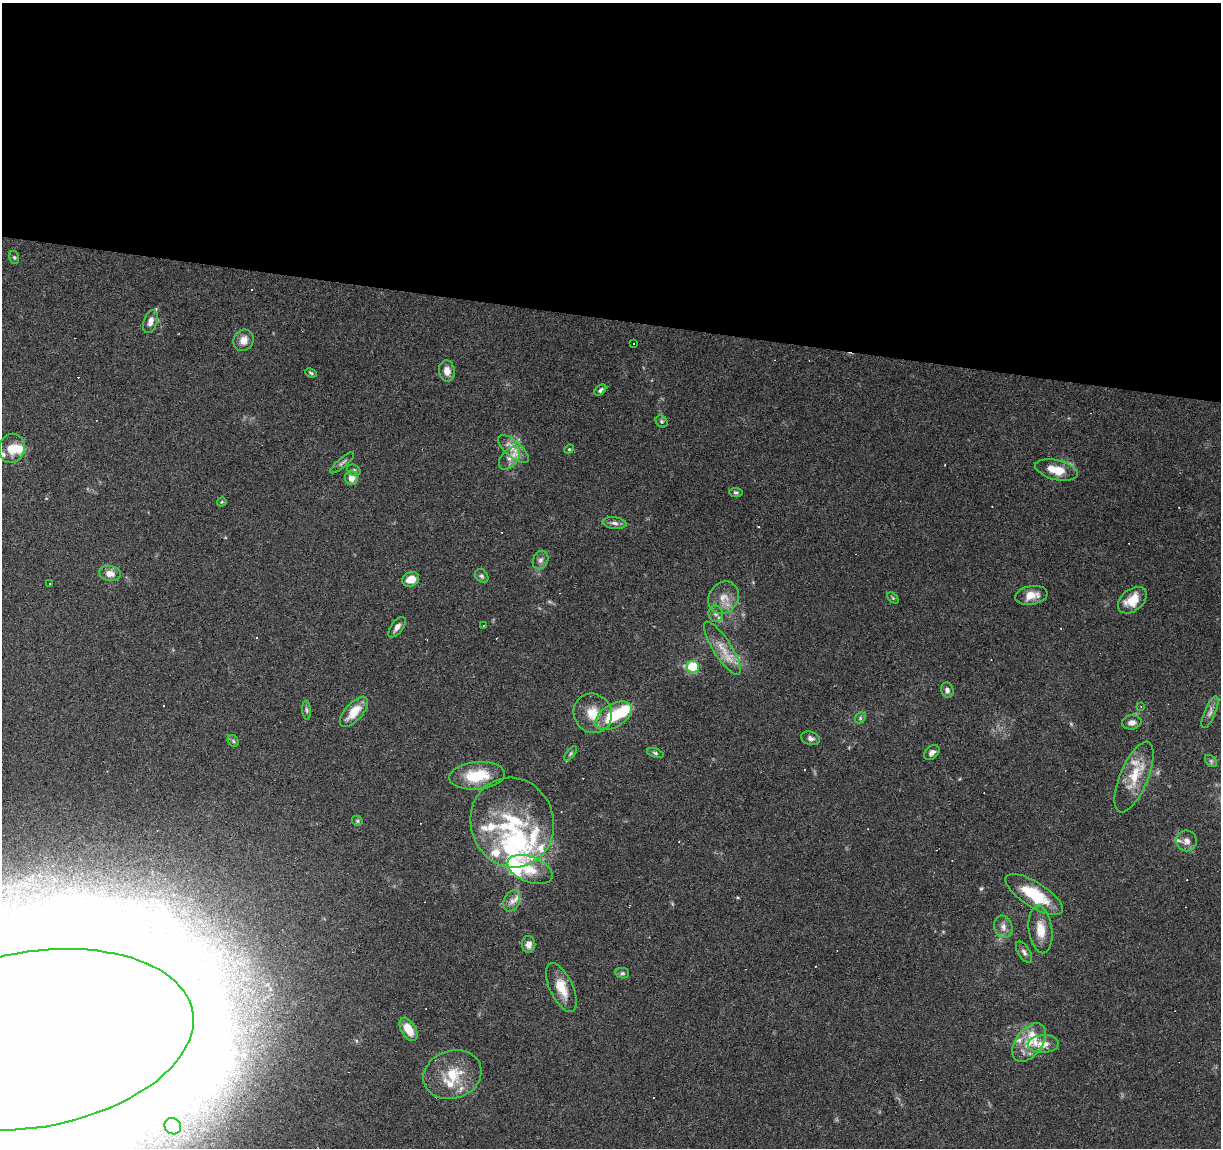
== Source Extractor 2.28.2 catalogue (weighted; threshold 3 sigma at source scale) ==
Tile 3 of 4 x 4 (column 3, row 1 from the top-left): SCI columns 2447-3665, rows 3723-4868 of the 4885 x 5090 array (HDU 1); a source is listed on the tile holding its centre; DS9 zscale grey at full resolution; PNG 1223 x 1150 px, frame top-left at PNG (2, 3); each listed source drawn as its Kron ellipse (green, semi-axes under 4 px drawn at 4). Shown black and unused: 28% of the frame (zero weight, under 3 of 6 exposures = <1% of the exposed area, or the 3 px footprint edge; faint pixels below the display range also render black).
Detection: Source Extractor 2.28.2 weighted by HDU 2 'WHT'; one run over the whole footprint, this tile lists its part. Background 0.0705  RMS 0.0045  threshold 0.0185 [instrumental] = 3 sigma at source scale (4.09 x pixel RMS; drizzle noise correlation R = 1.36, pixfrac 0.8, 0.0396/0.0396 arcsec/px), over >= 5 px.
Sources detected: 137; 4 too faint to see at this stretch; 19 inside a brighter object's white glare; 31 cosmic-ray / hot-pixel residue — neither listed nor drawn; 15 inside a brighter listed object's ellipse — not listed separately; the other 68 listed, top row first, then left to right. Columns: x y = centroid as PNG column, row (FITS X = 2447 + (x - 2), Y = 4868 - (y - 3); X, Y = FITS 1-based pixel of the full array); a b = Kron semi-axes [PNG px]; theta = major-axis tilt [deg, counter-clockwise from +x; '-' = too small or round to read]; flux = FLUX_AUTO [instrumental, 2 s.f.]
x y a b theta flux
14 257 6 5 - 0.63
150 321 12 6 72 3
244 340 11 9 57 3.5
634 344 2 2 - 0.33
447 371 10 8 -82 3.2
311 373 6 4 -23 0.61
600 390 7 4 40 1
662 421 6 5 - 0.75
12 448 15 13 72 6.3
513 449 19 8 -41 4.6
569 449 5 4 - 0.47
509 458 13 8 49 3
342 463 15 4 41 1.3
354 470 7 5 -21 0.81
1056 470 22 9 -14 8.6
351 478 7 6 - 3.6
736 492 6 4 -6 0.73
222 502 5 4 - 0.47
614 523 12 5 -7 1.7
540 560 9 7 65 1.9
110 573 11 7 -11 3.7
482 576 7 6 - 1
411 579 9 7 24 5.1
50 583 2 2 - 0.27
1031 595 16 9 10 5.1
724 598 17 14 53 5.6
893 598 7 4 -45 0.59
1132 600 16 11 39 8.6
716 614 8 7 - 1.3
483 625 3 2 - 0.34
397 627 12 6 54 2.1
722 648 31 9 -57 7.4
693 667 6 6 - 24
947 690 8 6 -75 1.4
1141 706 3 2 - 0.26
306 710 9 4 -85 0.87
354 712 19 8 48 7.9
1210 712 17 5 67 2.2
593 713 20 19 - 8.7
613 716 20 11 30 17
860 718 6 4 49 0.72
1132 722 10 7 8 2.2
810 738 10 6 -17 1.5
233 741 6 5 - 0.74
655 753 8 4 -19 0.78
932 753 9 6 46 1.7
571 754 9 4 51 0.89
1211 761 7 4 -45 0.73
477 776 28 13 5 16
1134 777 38 14 67 12
357 821 5 5 - 0.68
512 822 45 41 -74 43
1186 841 10 10 - 2.5
530 869 24 12 -22 7.9
1034 895 33 12 -32 19
512 901 11 7 65 2.4
1003 927 11 9 -71 2.7
1040 930 24 11 -83 7.4
529 944 8 6 89 2.4
1024 952 12 6 -57 1.5
622 973 7 5 -11 0.85
561 987 26 11 -64 8
408 1029 13 7 -59 7.2
32 1040 163 88 10 4800
1029 1043 22 13 53 8.2
1043 1044 16 9 4 4.5
452 1075 29 24 19 14
173 1126 9 8 - 2
Isophote crosses this tile's border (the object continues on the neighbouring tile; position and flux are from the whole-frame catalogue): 1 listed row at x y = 32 1040